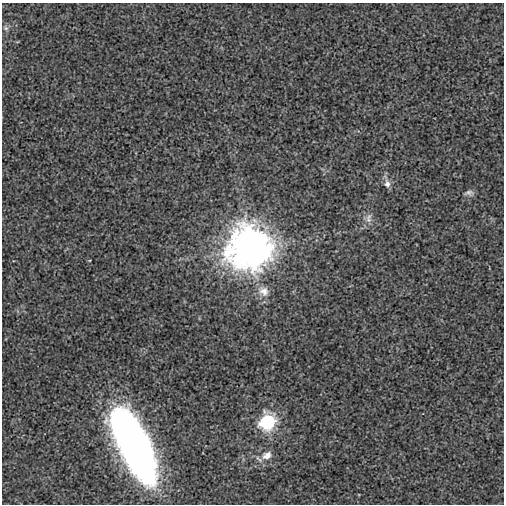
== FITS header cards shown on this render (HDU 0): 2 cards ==
NAXIS1  =                  502
NAXIS2  =                  502

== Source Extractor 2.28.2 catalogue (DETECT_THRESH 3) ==
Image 502 x 502 px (HDU 0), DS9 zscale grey, 1 PNG px = 1 image px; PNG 506 x 506 px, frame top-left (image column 1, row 502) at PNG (2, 3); no overlay
Background -9.69e-05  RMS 0.0025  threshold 0.00759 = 3 sigma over >= 5 px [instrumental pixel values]
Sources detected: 9; all 9 listed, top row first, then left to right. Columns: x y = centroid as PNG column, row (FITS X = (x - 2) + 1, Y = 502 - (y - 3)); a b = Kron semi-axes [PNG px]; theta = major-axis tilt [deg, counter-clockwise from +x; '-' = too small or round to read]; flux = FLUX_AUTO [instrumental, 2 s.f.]
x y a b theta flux
6 28 7 6 - 0.42
387 184 11 8 -76 0.95
469 193 13 7 0 0.66
368 220 8 8 - 0.85
251 248 15 15 - 460
263 291 17 13 -31 2.1
267 422 9 8 - 32
134 445 63 23 -65 130
267 455 15 10 24 1.7